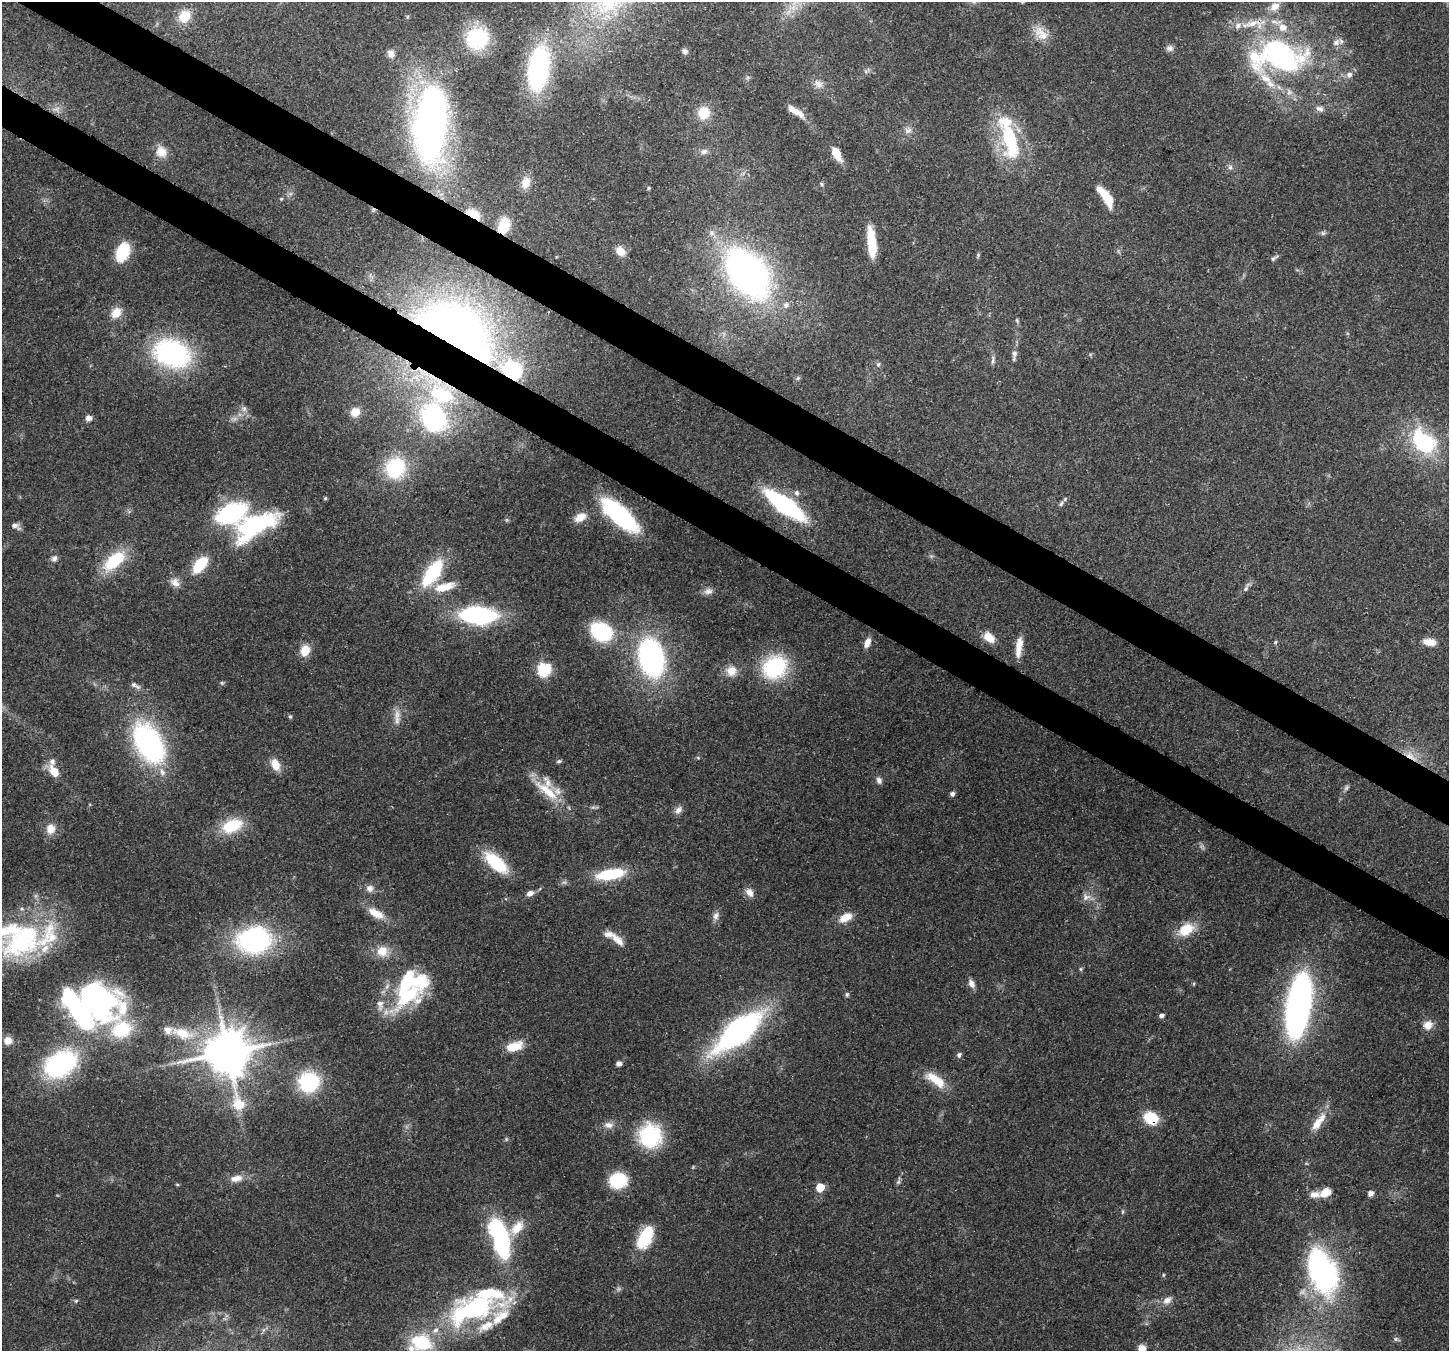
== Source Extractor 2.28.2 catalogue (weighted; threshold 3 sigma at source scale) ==
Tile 11 of 4 x 4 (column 3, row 3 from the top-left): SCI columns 2973-4419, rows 1708-3056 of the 5938 x 6042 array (HDU 1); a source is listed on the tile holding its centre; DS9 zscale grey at full resolution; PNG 1451 x 1353 px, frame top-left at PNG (2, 2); no overlay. Shown black and unused: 6% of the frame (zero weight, under 3 of 4 exposures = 8% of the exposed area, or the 3 px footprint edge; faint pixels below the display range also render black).
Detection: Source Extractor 2.28.2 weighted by HDU 2 'WHT'; one run over the whole footprint, this tile lists its part. Background 0.103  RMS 0.004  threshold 0.0181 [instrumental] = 3 sigma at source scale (4.5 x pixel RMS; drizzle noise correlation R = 1.50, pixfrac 1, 0.0396/0.0396 arcsec/px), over >= 5 px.
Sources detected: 198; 3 too faint to see at this stretch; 8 inside a brighter object's white glare — not listed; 34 inside a brighter listed object's ellipse — not listed separately; the other 153 listed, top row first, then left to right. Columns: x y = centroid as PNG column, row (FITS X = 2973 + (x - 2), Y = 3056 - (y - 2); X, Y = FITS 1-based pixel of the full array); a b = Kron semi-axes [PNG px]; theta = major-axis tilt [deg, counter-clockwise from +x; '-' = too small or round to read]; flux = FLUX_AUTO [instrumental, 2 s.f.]
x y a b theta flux
1275 6 14 11 39 4.1
184 16 17 14 52 8.2
1041 33 24 13 -52 6.4
477 38 23 22 - 31
1170 48 10 8 -9 1.7
685 51 8 7 - 1.3
391 54 10 9 - 2.8
1279 56 78 47 -13 100
539 68 51 24 82 59
818 84 14 11 -42 3.1
56 109 11 6 9 2.1
1320 109 11 7 -19 2
793 110 17 8 -39 3.2
704 113 13 12 - 9.5
431 124 54 23 85 280
908 130 10 8 57 2
1009 138 32 19 -80 26
704 151 10 8 15 1.9
161 152 16 14 -60 5.3
836 153 14 7 -63 8.5
1230 167 7 6 - 1.2
526 183 16 11 78 5.1
822 184 6 4 -39 0.6
648 188 4 3 - 0.62
1107 197 20 9 -62 11
281 199 5 4 - 0.47
473 215 7 4 -29 61
504 226 16 11 74 10
1323 233 6 6 - 0.89
871 242 31 8 -84 15
620 251 12 9 -47 4.5
123 252 19 12 68 15
978 255 7 4 90 0.6
1274 258 11 4 33 0.96
747 274 62 39 -51 150
116 313 15 11 52 5.4
1017 321 8 4 -64 0.67
451 336 78 57 -24 330
172 353 40 28 -20 67
1014 353 11 7 84 1.9
993 360 13 5 87 1.3
878 364 6 5 - 0.83
798 378 6 5 - 0.78
244 408 9 7 -90 1.7
355 412 10 9 - 5.6
89 418 8 7 - 1.8
433 418 27 23 -64 63
1423 442 26 19 -43 41
395 468 23 21 70 30
796 493 7 6 - 1.5
325 498 5 4 - 0.63
1061 504 8 5 43 0.97
785 505 33 11 -36 75
231 513 22 13 23 66
620 515 30 12 -43 74
580 517 15 10 29 4.8
15 526 12 6 -25 2
255 526 58 24 28 49
54 558 9 8 - 1.6
114 561 30 15 41 20
200 565 15 8 50 18
432 573 29 13 56 31
175 582 14 11 -41 3.1
444 587 30 11 15 9
1246 587 17 5 61 1.5
708 591 12 9 6 2.1
478 615 31 15 -2 57
601 631 18 14 -28 37
989 637 16 10 -42 5.5
867 642 11 6 71 3.3
1275 642 5 5 - 0.58
1430 642 16 8 -6 4.9
1019 647 25 7 83 5.6
305 650 14 11 67 5.5
651 658 36 23 -77 84
775 667 23 20 38 40
544 670 6 6 - 65
731 671 14 13 - 5.5
221 683 7 4 -21 0.65
135 685 16 6 -30 1.9
397 715 17 9 77 3.9
290 717 6 5 - 0.63
149 743 42 25 -60 81
1411 756 20 8 -39 5.5
698 758 6 3 -20 0.45
559 761 7 4 10 0.78
52 762 10 8 67 2.1
275 765 15 10 -63 5.2
54 771 11 7 -54 7.6
879 780 9 7 -75 1.7
1346 787 9 6 49 1
547 791 44 12 -39 14
952 794 5 5 - 1.5
678 810 12 8 46 2.2
232 826 23 14 22 17
51 829 13 11 85 4.7
496 863 26 12 -41 23
610 874 26 9 10 25
370 888 10 9 - 2.3
749 892 12 9 -55 2.8
530 893 8 6 25 2.7
1086 897 13 10 5 3.1
376 913 24 10 -30 6.7
716 916 12 8 69 2.2
845 918 16 9 28 6
1186 930 21 13 30 10
25 936 81 37 41 62
617 939 21 9 -43 4.8
254 940 29 22 7 79
382 951 16 14 22 6.3
1081 969 5 5 - 0.55
971 984 11 7 -64 2.3
847 994 6 5 - 0.8
408 996 48 23 36 35
1298 1005 53 19 81 170
78 1010 44 16 -56 94
1161 1016 6 4 27 1.5
1428 1025 11 10 - 4.1
122 1029 66 33 -79 32
739 1031 38 15 40 150
182 1033 31 13 -16 12
8 1041 10 9 - 3.7
514 1047 19 10 18 8.8
228 1052 16 12 90 1600
959 1055 7 6 - 1.2
60 1064 27 18 33 75
619 1064 5 5 - 2.1
935 1079 30 13 -26 8.6
309 1082 20 19 - 31
1151 1118 15 12 -32 12
1318 1122 30 10 52 7.2
608 1125 14 9 -9 2.9
650 1136 22 20 -75 37
506 1139 6 5 - 0.6
236 1178 18 9 11 4.3
618 1180 12 10 12 31
898 1181 12 5 73 1.2
177 1185 5 3 - 0.45
820 1187 6 5 - 12
1325 1193 12 8 27 6.1
1371 1193 5 5 - 2.5
1123 1212 7 4 81 0.61
517 1228 25 12 45 7.7
499 1237 36 13 -73 73
645 1237 24 12 63 21
1322 1270 51 27 -70 87
1163 1275 5 3 - 0.45
1167 1300 12 8 34 3.1
76 1301 6 5 - 0.57
472 1310 63 25 -2 43
1396 1339 7 6 - 0.95
421 1342 24 18 -13 23
1142 1348 9 8 - 3.5
Overlapping masked pixels (flux is a lower limit): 11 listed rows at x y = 1279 56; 473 215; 504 226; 451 336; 433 418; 620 515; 1411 756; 408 996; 228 1052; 1151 1118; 650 1136
Isophote crosses this tile's border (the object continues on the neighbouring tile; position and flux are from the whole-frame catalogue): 3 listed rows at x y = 25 936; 421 1342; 1142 1348